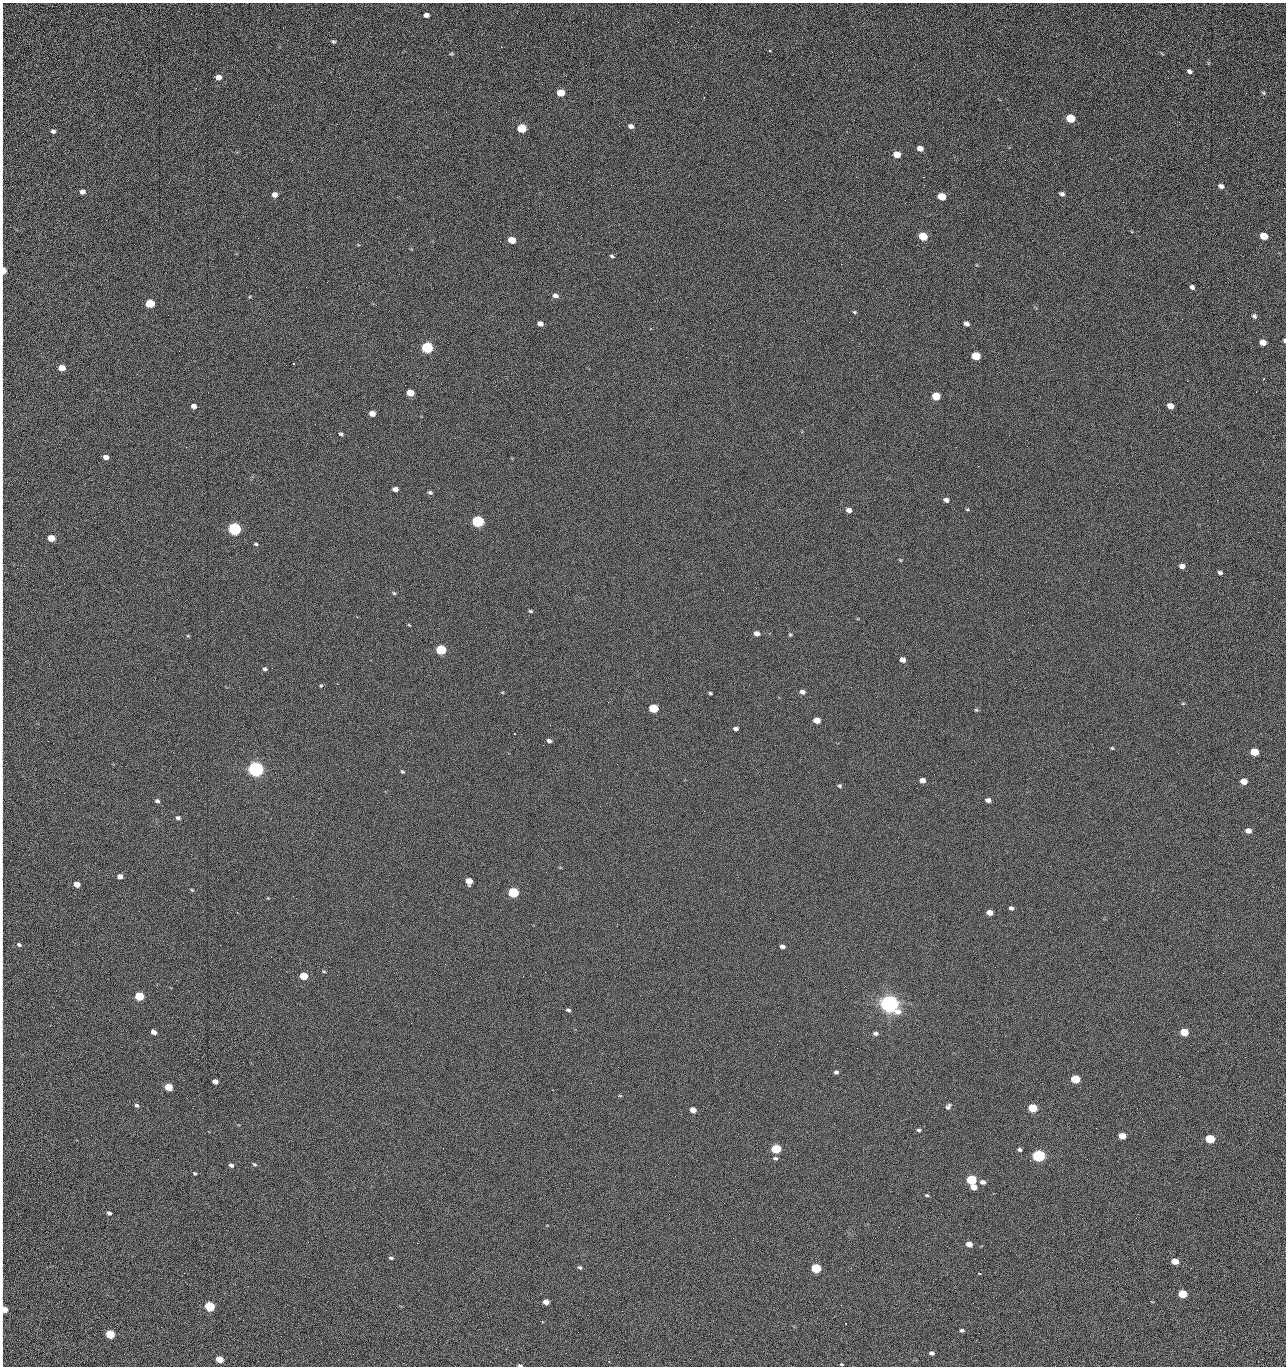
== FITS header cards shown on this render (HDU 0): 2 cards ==
NAXIS1  =                 1284 /fastest changing axis
NAXIS2  =                 1364 /next to fastest changing axis

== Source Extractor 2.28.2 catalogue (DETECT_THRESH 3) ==
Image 1284 x 1364 px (HDU 0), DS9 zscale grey, 1 PNG px = 1 image px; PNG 1288 x 1368 px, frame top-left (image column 1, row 1364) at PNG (2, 3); no overlay
Background 126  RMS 14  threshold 43.5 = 3 sigma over >= 5 px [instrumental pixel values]
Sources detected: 214; all 214 listed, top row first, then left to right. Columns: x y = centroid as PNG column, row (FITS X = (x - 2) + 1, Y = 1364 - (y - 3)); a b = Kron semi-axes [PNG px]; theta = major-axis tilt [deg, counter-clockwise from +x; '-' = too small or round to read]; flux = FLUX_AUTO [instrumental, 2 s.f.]
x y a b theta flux
426 15 5 4 - 4.8e+03
1188 35 2 2 - 1.2e+03
333 41 4 3 - 1.4e+03
670 41 2 2 - 2.5e+03
770 51 3 3 - 1.4e+03
2 52 21 2 90 4.0e+03
451 54 7 3 0 1.2e+03
1189 71 5 4 - 2.8e+03
218 77 5 4 - 8.6e+03
2 88 17 2 90 3.0e+03
561 93 6 5 - 2.3e+04
1263 93 6 5 - 1.4e+03
1070 118 6 5 - 4.4e+04
1179 122 3 2 - 1.4e+03
631 126 6 5 - 3.6e+03
522 128 6 5 - 5.4e+04
53 131 5 4 - 2.6e+03
23 133 2 2 - 4.2e+02
2 142 11 2 90 2.1e+03
920 148 5 4 - 6.3e+03
897 154 6 5 - 1.6e+04
1005 160 2 2 - 1.3e+03
1041 161 2 2 - 1.8e+03
2 170 16 2 90 3.1e+03
856 177 2 2 - 2.3e+03
923 177 2 2 - 3.1e+04
1221 186 6 4 -24 3.6e+03
82 192 6 5 - 5.0e+03
1062 194 5 4 - 2.7e+03
274 195 5 5 - 5.9e+03
942 196 6 5 - 2.8e+04
1123 202 2 2 - 8.5e+02
2 233 17 2 90 3.2e+03
923 236 6 5 - 4.1e+04
1264 236 6 5 - 2.5e+04
512 240 6 5 - 2.0e+04
612 256 5 3 - 1.5e+03
841 264 2 2 - 2.7e+04
3 270 7 4 -85 1.8e+04
306 287 2 2 - 6.5e+02
1192 287 5 4 - 2.5e+03
555 295 7 5 -16 3.6e+03
150 303 6 5 - 5.1e+04
854 312 5 4 - 1.2e+03
2 315 14 2 90 2.5e+03
1254 316 6 5 - 2.2e+03
849 322 2 2 - 6.8e+02
540 323 5 4 - 5.0e+03
710 323 2 2 - 3.3e+03
966 324 5 4 - 3.9e+03
651 329 3 2 - 1.2e+03
1284 340 4 2 - 1.6e+03
1263 342 6 5 - 1.0e+04
739 346 2 2 - 4.9e+02
427 347 6 5 - 1.6e+05
976 356 6 5 - 4.0e+04
293 363 2 2 - 7.9e+02
350 366 2 2 - 3.4e+03
62 368 5 5 - 1.1e+04
1256 392 3 2 - 1.5e+03
410 393 6 5 - 2.0e+04
936 396 6 5 - 3.4e+04
2 398 20 2 89 3.6e+03
194 406 5 5 - 4.6e+03
1170 406 6 5 - 9.8e+03
372 413 5 4 - 9.7e+03
341 434 6 4 -28 1.7e+03
1009 435 3 2 - 1.5e+03
1027 446 2 2 - 4.4e+02
2 447 18 2 90 3.3e+03
186 447 2 2 - 3.0e+03
106 457 5 4 - 5.7e+03
85 483 3 2 - 1.0e+03
395 489 5 4 - 5.3e+03
430 493 6 5 - 1.9e+03
946 500 6 5 - 3.4e+03
779 509 2 2 - 4.7e+02
967 509 5 3 - 1.0e+03
849 510 6 4 -25 5.1e+03
478 521 6 5 - 2.0e+05
2 522 12 2 90 2.2e+03
234 529 6 5 - 3.2e+05
51 538 5 5 - 1.9e+04
256 544 5 4 - 1.5e+03
2 554 11 2 90 1.8e+03
900 560 5 3 - 8.8e+02
1182 566 5 4 - 5.3e+03
1220 573 5 4 - 2.2e+03
394 593 5 5 - 1.3e+03
530 611 5 3 - 1.4e+03
409 625 6 3 -36 9.4e+02
2 631 12 2 90 1.7e+03
757 633 5 4 - 5.3e+03
790 635 5 4 - 1.1e+03
188 636 5 3 - 8.9e+02
441 650 6 5 - 9.1e+04
902 660 5 4 - 6.9e+03
265 669 5 4 - 2.0e+03
321 686 5 4 - 1.2e+03
802 692 5 4 - 4.0e+03
710 693 4 3 - 1.3e+03
1183 703 5 3 - 9.4e+02
653 708 6 5 - 5.6e+04
976 710 6 4 -21 1.3e+03
2 712 11 2 90 1.8e+03
817 720 5 4 - 1.4e+04
736 729 4 4 - 3.5e+03
549 741 5 4 - 2.7e+03
543 745 2 2 - 3.3e+03
1112 748 4 4 - 1.0e+03
1254 752 6 5 - 2.7e+04
706 761 2 2 - 2.2e+03
617 764 3 2 - 1.3e+03
256 769 6 5 - 7.2e+05
600 770 2 2 - 4.1e+02
402 772 5 4 - 1.3e+03
726 772 2 2 - 2.5e+03
922 780 5 4 - 5.8e+03
1244 781 5 5 - 1.3e+04
840 786 5 4 - 1.4e+03
2 790 14 2 90 2.5e+03
988 800 5 4 - 4.0e+03
157 801 6 5 - 2.2e+03
178 818 5 5 - 2.3e+03
1248 831 5 5 - 6.0e+03
897 841 2 2 - 2.0e+03
2 846 12 2 90 2.0e+03
120 876 5 4 - 5.7e+03
469 881 6 5 - 1.3e+04
77 884 5 4 - 9.8e+03
192 890 4 3 - 1.0e+03
513 892 6 5 - 1.3e+05
2 897 11 2 90 1.9e+03
1011 908 5 4 - 2.7e+03
990 912 5 4 - 9.4e+03
19 945 6 4 -29 1.9e+03
782 946 5 4 - 3.5e+03
324 971 5 3 - 8.9e+02
304 976 5 4 - 3.3e+04
523 976 2 2 - 2.2e+03
139 996 6 5 - 5.3e+04
2 1004 11 2 90 1.8e+03
889 1004 7 6 - 1.2e+06
568 1010 5 4 - 2.0e+03
411 1023 2 2 - 5.5e+03
154 1032 5 4 - 6.5e+03
1184 1032 5 5 - 2.9e+04
876 1033 6 4 -2 2.4e+03
857 1048 2 2 - 1.2e+03
2 1054 10 2 90 1.6e+03
1245 1057 2 2 - 1.9e+03
836 1072 5 4 - 2.2e+03
1179 1076 2 2 - 2.7e+03
1075 1079 6 5 - 4.8e+04
215 1081 5 4 - 5.7e+03
168 1087 5 4 - 3.1e+04
620 1096 5 3 - 8.5e+02
137 1105 5 4 - 2.0e+03
948 1107 8 5 56 2.5e+03
1032 1108 6 5 - 4.5e+04
693 1110 5 4 - 8.8e+03
729 1112 2 2 - 1.0e+03
1096 1128 2 2 - 4.6e+02
919 1130 5 4 - 1.8e+03
91 1135 2 2 - 2.4e+03
1122 1136 5 4 - 1.7e+04
1210 1139 6 5 - 5.9e+04
2 1144 15 2 90 2.4e+03
571 1149 2 2 - 8.8e+02
776 1149 6 5 - 7.9e+04
1019 1150 4 4 - 2.2e+03
1039 1156 6 5 - 2.8e+05
775 1158 6 5 - 1.9e+03
1087 1159 2 2 - 9.5e+02
1030 1160 2 2 - 1.1e+03
254 1164 6 4 -30 1.3e+03
231 1165 5 4 - 2.6e+03
195 1173 4 3 - 1.4e+03
2 1176 14 2 90 2.5e+03
971 1180 6 5 - 8.6e+04
983 1182 6 5 - 3.9e+03
974 1187 6 5 - 9.8e+03
927 1195 4 3 - 1.3e+03
2 1208 7 2 90 1.0e+03
109 1213 5 4 - 2.3e+03
308 1242 2 2 - 1.9e+03
417 1243 2 2 - 5.6e+03
969 1244 5 4 - 8.7e+03
2 1255 16 2 90 2.7e+03
391 1258 6 4 -10 1.6e+03
1175 1261 5 4 - 1.4e+04
580 1267 5 4 - 1.8e+03
816 1268 6 5 - 8.1e+04
1191 1268 2 2 - 4.3e+02
980 1273 3 2 - 1.0e+03
2 1278 18 2 90 3.3e+03
583 1292 2 2 - 4.9e+02
1182 1294 6 5 - 4.6e+04
996 1298 2 2 - 2.6e+03
546 1302 5 4 - 8.2e+03
209 1306 6 5 - 1.0e+05
4 1309 6 5 - 1.7e+04
622 1311 3 2 - 7.6e+02
962 1330 4 3 - 2.1e+03
2 1332 8 2 90 1.3e+03
578 1332 2 2 - 3.4e+03
110 1334 5 5 - 5.4e+04
321 1343 2 2 - 4.9e+02
931 1353 5 4 - 3.3e+03
219 1359 5 4 - 1.9e+04
2 1361 16 2 90 1.8e+03
842 1364 5 3 - 8.0e+02
520 1365 5 3 - 1.6e+03
1055 1366 2 2 - 2.2e+03
At the frame edge (FLAGS 8, measured only in part): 29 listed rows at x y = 2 52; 2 88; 2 142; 2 170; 2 233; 3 270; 2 315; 1284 340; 2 398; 2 447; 2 522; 2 554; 2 631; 2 712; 2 790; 2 846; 2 897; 2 1004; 2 1054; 2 1144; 2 1176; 2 1208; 2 1255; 2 1278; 4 1309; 2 1332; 2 1361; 520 1365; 1055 1366

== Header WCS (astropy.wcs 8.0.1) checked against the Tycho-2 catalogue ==
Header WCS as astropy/WCSLIB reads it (CRVAL/CRPIX/CD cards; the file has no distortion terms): RA---TAN/DEC--TAN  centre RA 15:41:40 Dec +52:00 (235.42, +51.99 deg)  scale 1.26 arcsec/px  FOV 26.9' x 28.5'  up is +92 deg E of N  parity flipped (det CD > 0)
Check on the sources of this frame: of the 60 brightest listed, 9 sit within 2.0 arcsec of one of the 11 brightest Tycho-2 stars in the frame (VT <= 12.29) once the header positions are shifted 0.47 arcsec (0.24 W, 0.40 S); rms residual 1.13 arcsec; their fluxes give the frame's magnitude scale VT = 24.44 - 2.5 log10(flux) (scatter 0.19 mag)
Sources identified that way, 9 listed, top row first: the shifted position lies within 2.0 arcsec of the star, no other Tycho-2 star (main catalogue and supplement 1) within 4.0 arcsec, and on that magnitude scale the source's flux lands within +1.5 / -3 mag of the star's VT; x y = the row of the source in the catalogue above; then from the Tycho-2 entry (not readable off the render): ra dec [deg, ICRS J2000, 3 dp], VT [Tycho-2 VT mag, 2 dp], TYC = Tycho-2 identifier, HIP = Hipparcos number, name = IAU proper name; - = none
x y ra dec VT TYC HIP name
427 347 235.614 +52.064 11.61 3489-1132-1 - -
478 521 235.514 +52.049 11.19 3489-1407-1 - -
234 529 235.515 +52.133 11.12 3489-1380-1 - -
256 769 235.378 +52.130 9.31 3489-1322-1 76850 -
513 892 235.303 +52.042 11.52 3489-958-1 - -
889 1004 235.232 +51.912 9.59 3489-824-1 - -
971 1180 235.131 +51.886 12.29 3489-908-1 - -
816 1268 235.084 +51.941 11.45 3489-1346-1 - -
209 1306 235.075 +52.152 11.74 3489-912-1 - -